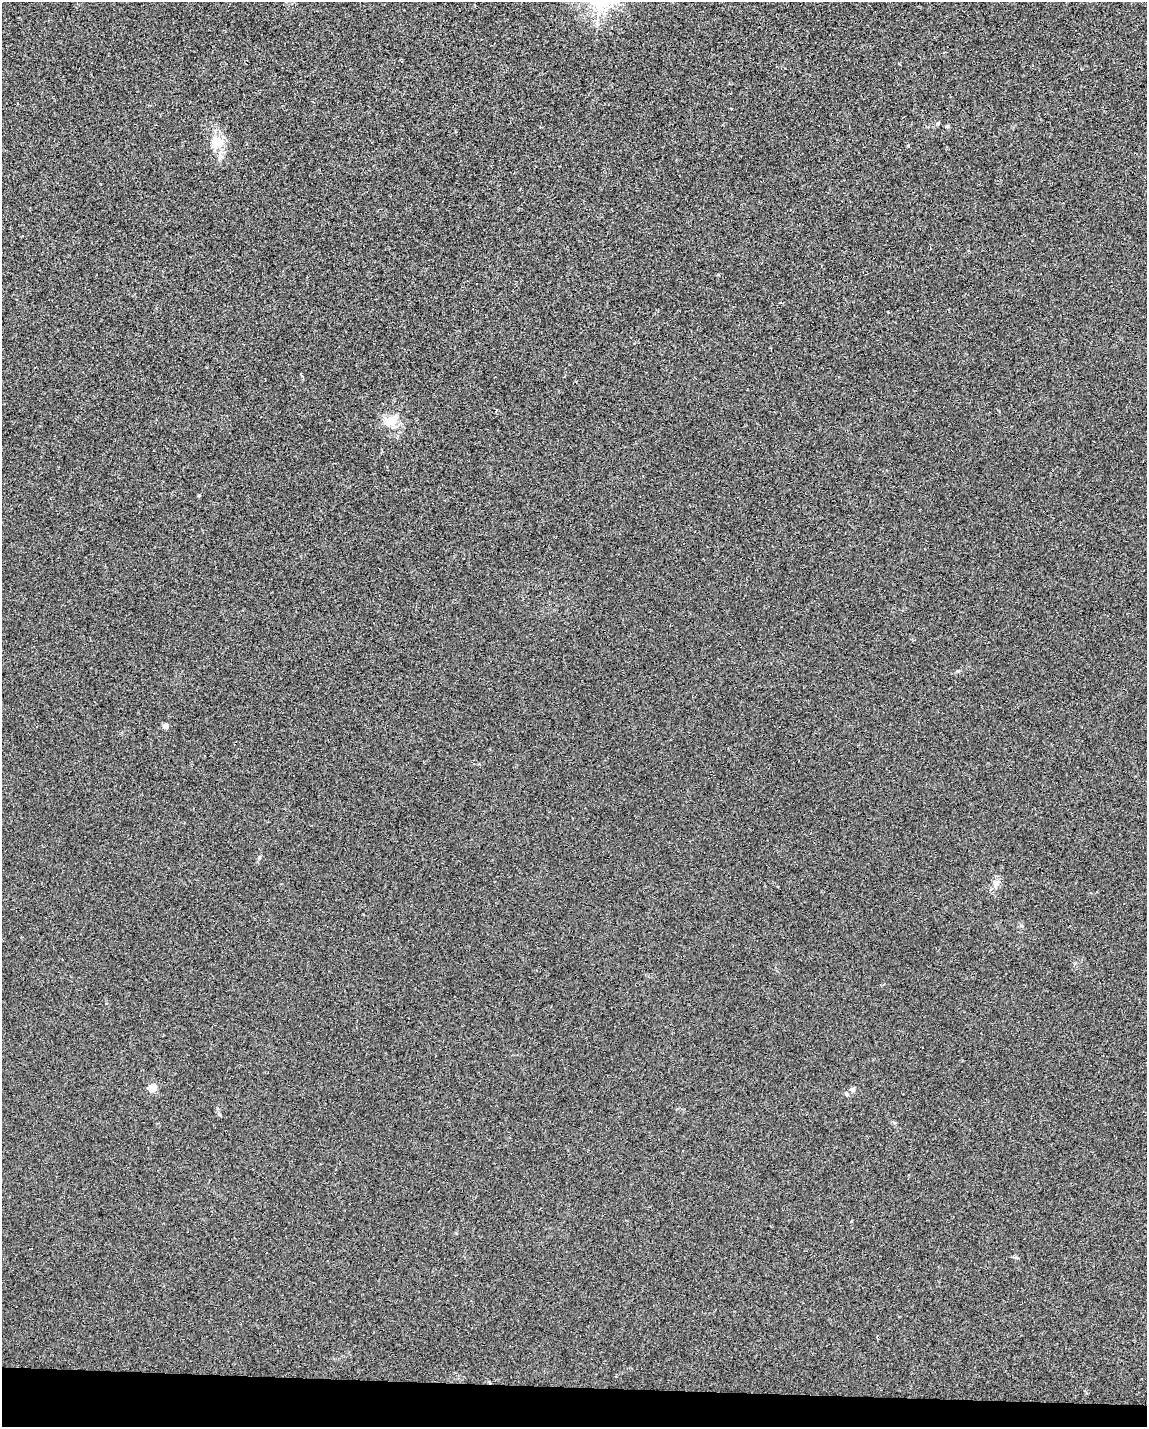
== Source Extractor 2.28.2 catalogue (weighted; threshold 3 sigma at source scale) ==
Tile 11 of 4 x 3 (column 3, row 3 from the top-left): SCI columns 2328-3472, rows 225-1649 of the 4651 x 4613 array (HDU 1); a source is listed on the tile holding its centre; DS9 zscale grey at full resolution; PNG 1149 x 1429 px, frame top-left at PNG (2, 2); no overlay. Shown black and unused: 3% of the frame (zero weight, under 2 of 3 exposures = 2% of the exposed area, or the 3 px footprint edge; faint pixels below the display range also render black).
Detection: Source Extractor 2.28.2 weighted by HDU 2 'WHT'; one run over the whole footprint, this tile lists its part. Background 0.029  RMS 0.0075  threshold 0.0335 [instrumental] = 3 sigma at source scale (4.5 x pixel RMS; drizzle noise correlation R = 1.50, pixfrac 1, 0.05/0.05 arcsec/px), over >= 5 px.
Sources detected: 8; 1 inside a brighter listed object's ellipse — not listed separately; the other 7 listed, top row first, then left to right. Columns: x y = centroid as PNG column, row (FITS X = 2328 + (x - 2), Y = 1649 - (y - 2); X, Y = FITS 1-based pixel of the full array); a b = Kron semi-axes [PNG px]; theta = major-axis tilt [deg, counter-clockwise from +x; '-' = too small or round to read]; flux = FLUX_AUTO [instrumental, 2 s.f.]
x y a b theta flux
218 142 21 13 -38 13
393 421 15 13 72 9.6
199 495 3 3 - 0.98
166 726 5 5 - 3.6
996 883 14 8 44 4.5
152 1088 5 4 - 27
853 1089 9 5 18 1.7